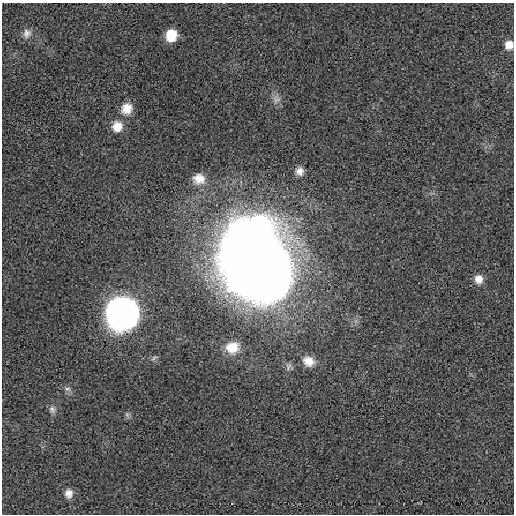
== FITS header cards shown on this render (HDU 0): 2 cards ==
NAXIS1  =                  512 / length of data axis 1
NAXIS2  =                  512 / length of data axis 2

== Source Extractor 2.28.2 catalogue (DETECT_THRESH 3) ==
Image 512 x 512 px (HDU 0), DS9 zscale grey, 1 PNG px = 1 image px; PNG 516 x 516 px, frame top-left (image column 1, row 512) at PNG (2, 3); no overlay
Background -5.78e-04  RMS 0.0038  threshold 0.0113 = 3 sigma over >= 5 px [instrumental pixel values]
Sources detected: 18; all 18 listed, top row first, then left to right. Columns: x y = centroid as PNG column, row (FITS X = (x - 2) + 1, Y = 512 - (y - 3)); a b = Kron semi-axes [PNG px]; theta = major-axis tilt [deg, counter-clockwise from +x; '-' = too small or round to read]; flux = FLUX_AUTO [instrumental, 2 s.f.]
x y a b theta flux
27 33 12 10 75 1.5
171 35 10 9 - 7.1
509 45 10 9 - 2.2
276 99 12 11 - 1.6
127 109 14 12 50 3.4
117 126 12 12 - 3.6
299 171 9 8 - 1.8
199 179 15 13 -10 3.3
257 262 68 54 -68 480
479 279 11 10 - 2.4
122 313 14 13 - 670
232 347 16 13 10 4.4
154 358 11 4 34 0.54
309 361 15 12 -23 3.2
68 389 9 6 -15 0.85
52 410 11 7 -57 1
127 414 7 6 - 0.59
69 493 12 10 85 1.9
At the frame edge (FLAGS 8, measured only in part): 1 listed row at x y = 509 45